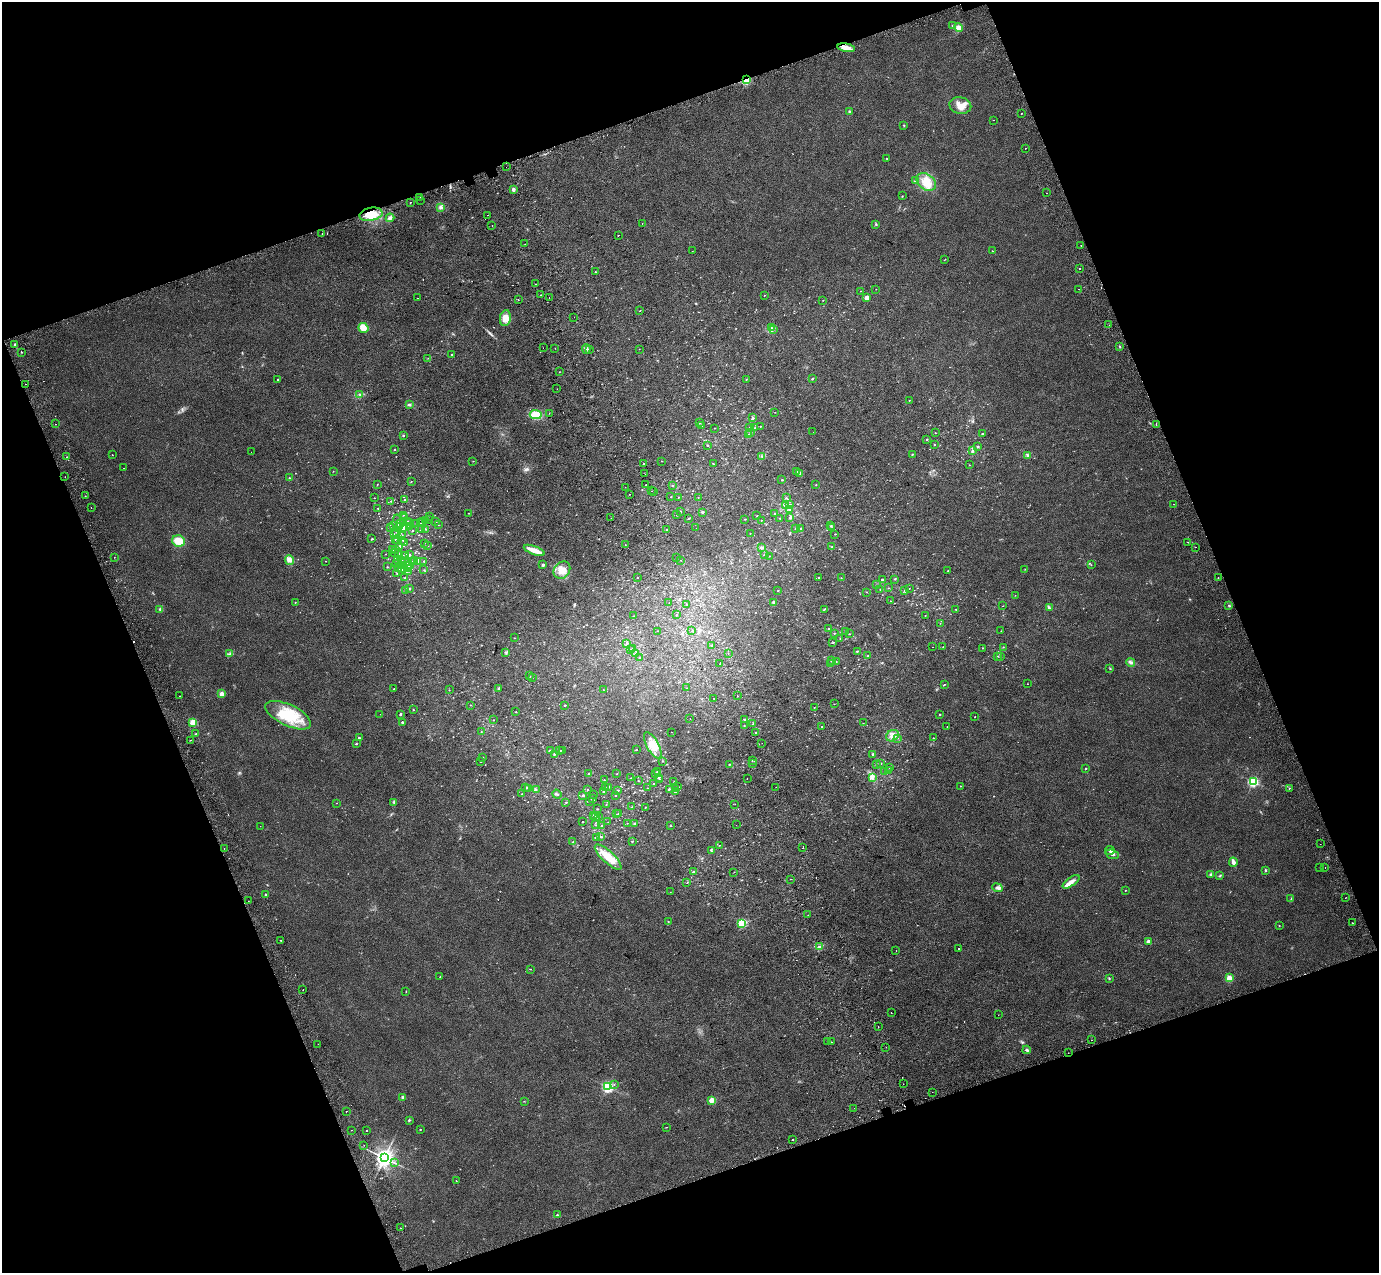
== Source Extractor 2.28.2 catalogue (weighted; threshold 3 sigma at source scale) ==
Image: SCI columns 105-5612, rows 223-5304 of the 5712 x 5475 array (HDU 1 of 3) = the unmasked area's bounding box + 8 px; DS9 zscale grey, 4 x 4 block average (1 PNG px = mean of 4 x 4 image px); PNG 1381 x 1275 px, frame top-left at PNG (2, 2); each listed source drawn as its Kron ellipse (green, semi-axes under 4 px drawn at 4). Shown black and unused: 40% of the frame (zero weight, under 2 of 3 exposures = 6% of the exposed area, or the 3 px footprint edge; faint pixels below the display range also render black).
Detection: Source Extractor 2.28.2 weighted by HDU 2 'WHT'. Background 0.02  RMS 0.0071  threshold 0.032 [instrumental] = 3 sigma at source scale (4.5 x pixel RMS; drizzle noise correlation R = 1.50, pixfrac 1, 0.0396/0.0396 arcsec/px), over >= 5 px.
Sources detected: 813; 4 too faint to see at this stretch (4 x 4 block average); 28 cosmic-ray / hot-pixel residue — neither listed nor drawn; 22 coinciding with a brighter row at this scale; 15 inside a brighter listed object's ellipse — not listed separately; of the other 744, all 500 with FLUX_AUTO >= 1.15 (the completeness limit of this list) listed and drawn (244 fainter detections not listed), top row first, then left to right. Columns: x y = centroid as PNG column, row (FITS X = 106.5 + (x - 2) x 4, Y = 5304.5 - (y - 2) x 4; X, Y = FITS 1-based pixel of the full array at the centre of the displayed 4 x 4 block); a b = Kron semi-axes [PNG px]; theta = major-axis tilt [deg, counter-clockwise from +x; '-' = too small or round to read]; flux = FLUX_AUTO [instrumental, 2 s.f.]
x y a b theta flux
952 26 2 2 - 2.1
959 28 4 3 - 21
846 48 9 3 -10 40
746 80 2 2 - 350
960 106 11 8 -11 45
849 111 3 2 - 3.5
1021 113 2 2 - 10
993 120 2 2 - 1.9
904 125 3 2 - 2.6
1026 148 2 2 - 3.1
887 158 2 2 - 3.5
506 167 2 2 - 2.6
915 181 2 2 - 5.9
926 182 10 7 -37 52
513 189 3 3 - 8.9
1046 193 2 2 - 2.3
902 196 2 2 - 2.1
419 197 2 2 - 1.4
421 200 2 2 - 3.6
410 202 2 2 - 4.5
440 207 3 3 - 7.3
371 214 11 6 11 76
487 215 2 2 - 3
390 218 4 3 - 11
642 223 2 2 - 2.8
876 224 3 2 - 3.2
492 225 2 2 - 3.9
322 233 2 2 - 9.9
618 235 2 2 - 8.4
525 244 2 2 - 6.1
1081 245 2 2 - 6.5
692 251 2 2 - 1.2
992 251 2 2 - 2.3
945 260 2 2 - 1.2
1079 268 2 2 - 9
595 272 2 2 - 4.4
535 284 2 2 - 1.6
876 289 2 2 - 1.4
1078 289 2 2 - 2.6
860 291 2 2 - 1.7
540 295 2 2 - 1.9
764 295 2 2 - 2.4
549 297 2 2 - 1.6
418 298 2 2 - 2.3
867 298 2 2 - 68
518 300 2 2 - 11
823 300 2 2 - 1.4
640 311 2 2 - 1.7
574 317 2 2 - 5.8
505 318 8 5 80 45
1109 325 2 2 - 1.3
363 328 5 4 - 41
771 328 2 2 - 2.2
773 330 2 2 - 1.5
15 345 2 2 - 25
1120 346 3 2 - 2.5
543 348 2 2 - 5
555 348 2 2 - 1.2
586 349 5 3 - 10
639 349 2 2 - 1.3
590 350 2 2 - 1.2
21 352 2 2 - 5.1
452 354 2 2 - 1.8
428 358 2 2 - 1.6
559 372 2 2 - 1.2
278 379 2 2 - 4.5
812 379 2 2 - 4
746 380 2 2 - 1.4
25 384 2 2 - 12
557 389 2 2 - 4.1
360 395 2 2 - 2.1
909 400 2 2 - 1.9
409 405 3 3 - 5
775 412 2 2 - 1.7
549 413 2 2 - 1.4
536 415 6 4 -6 73
753 418 2 2 - 8
700 422 2 2 - 5.2
55 424 2 2 - 4.4
1156 424 2 2 - 21
702 425 2 2 - 2.8
760 426 2 2 - 2
750 427 2 2 - 2.1
715 428 2 2 - 1.4
755 428 2 2 - 3.4
750 432 2 2 - 4.8
813 432 2 2 - 1.5
935 433 2 2 - 1.9
749 434 2 2 - 4.5
982 434 2 2 - 4.3
403 435 3 2 - 2.8
927 439 2 2 - 4.9
707 445 2 2 - 2.5
934 445 2 2 - 2.1
978 446 2 2 - 9.1
395 449 2 2 - 3.5
972 450 2 2 - 9.8
251 452 2 2 - 1.3
912 454 2 2 - 2
112 455 2 2 - 1.6
1028 455 2 2 - 2.1
762 456 2 2 - 1.5
67 457 2 2 - 9.3
473 461 2 2 - 2
662 461 2 2 - 1.3
644 463 2 2 - 1.7
713 464 2 2 - 1.7
969 465 2 2 - 1.3
123 468 2 2 - 1.5
333 471 2 2 - 1.3
797 472 3 2 - 4.6
645 474 2 2 - 2.7
800 474 2 2 - 2.1
65 477 2 2 - 5.8
289 478 2 2 - 2.9
782 480 2 2 - 5.7
411 481 2 2 - 1.6
377 484 2 2 - 1.8
646 485 2 2 - 1.7
816 485 2 2 - 1.5
672 486 2 2 - 2.1
625 487 2 2 - 2.3
651 491 2 2 - 4
654 491 2 2 - 1.8
630 494 2 2 - 2.5
85 496 2 2 - 6.4
671 497 2 2 - 1.6
678 497 2 2 - 1.5
374 498 2 2 - 2.1
698 498 2 2 - 1.3
786 498 2 2 - 3.3
405 500 2 2 - 1.2
391 501 2 2 - 4.1
1173 504 2 2 - 3.5
789 505 3 2 - 4.5
785 506 4 2 - 5.7
91 508 2 2 - 1.4
378 508 2 2 - 2
789 510 2 2 - 3.3
680 511 2 2 - 3.7
702 512 2 2 - 13
469 513 2 2 - 2.2
774 513 2 2 - 2.6
404 515 2 2 - 2
677 515 2 2 - 2
429 516 2 2 - 1.9
757 516 2 2 - 1.7
405 518 2 2 - 3.7
611 518 2 2 - 3.6
780 518 2 2 - 1.8
790 518 2 2 - 9.8
428 519 2 2 - 1.5
688 519 2 2 - 2
745 519 2 2 - 2.2
426 520 2 2 - 1.3
761 520 2 2 - 1.6
408 521 2 2 - 1.6
423 521 2 2 - 1.4
436 521 2 2 - 2.4
397 522 8 3 -89 11
400 523 2 2 - 2.1
409 523 2 2 - 1.5
420 523 2 2 - 1.3
417 524 2 2 - 2.8
438 525 2 2 - 1.2
393 526 2 2 - 1.8
409 526 2 2 - 2.2
831 526 2 2 - 3.9
399 527 3 3 - 91
403 527 5 3 - 15
390 528 2 2 - 2.2
696 528 2 2 - 1.2
796 528 2 2 - 2.2
801 528 2 2 - 2.5
832 528 2 2 - 1.6
426 529 2 2 - 2.2
666 529 2 2 - 3.4
422 530 3 2 - 3.9
413 531 2 2 - 1.4
397 532 2 2 - 3.8
394 534 2 2 - 1.9
750 534 2 2 - 1.2
835 534 2 2 - 3.6
401 535 2 2 - 2.4
372 539 2 2 - 6.5
395 540 2 2 - 2.3
397 540 2 2 - 3
401 540 2 2 - 2.3
179 541 6 5 - 64
405 542 2 2 - 1.3
1188 542 2 2 - 3.9
424 543 2 2 - 1.3
625 545 2 2 - 1.7
428 546 2 2 - 3.5
399 547 2 2 - 8.7
761 547 2 2 - 2.5
832 547 2 2 - 2.6
1195 547 2 2 - 3.6
392 550 2 2 - 1.6
396 550 2 2 - 2.5
534 550 11 3 -21 59
395 552 2 2 - 1.6
399 553 2 2 - 4.5
385 554 2 2 - 1.5
409 555 2 2 - 10
764 555 2 2 - 2
406 556 2 2 - 2.1
769 556 2 2 - 1.6
114 557 2 2 - 1.6
676 558 2 2 - 3.9
289 560 5 4 - 18
680 560 2 2 - 1.3
326 561 2 2 - 1.7
397 561 2 2 - 2.2
401 561 2 2 - 2
413 561 2 2 - 3.9
415 561 2 2 - 1.4
418 561 2 2 - 3.2
424 561 2 2 - 1.7
397 563 2 2 - 1.9
405 563 5 2 - 16
410 565 3 2 - 61
543 565 2 2 - 18
1091 565 2 2 - 1.6
403 566 2 2 - 3.7
387 567 2 2 - 2.9
398 568 2 2 - 2.8
408 569 3 2 - 4.9
1025 569 2 2 - 1.4
402 570 3 3 - 10
424 570 2 2 - 1.2
562 570 9 7 51 37
948 570 2 2 - 2.2
409 571 4 2 - 5.4
397 573 2 2 - 1.8
819 577 2 2 - 3.7
1218 577 2 2 - 4.6
405 578 2 2 - 2.2
637 578 2 2 - 1.4
841 578 2 2 - 1.7
895 579 2 2 - 1.9
882 580 2 2 - 3.9
876 585 2 2 - 2.4
410 588 2 2 - 4.5
888 588 2 2 - 1.6
909 588 2 2 - 1.3
880 589 2 2 - 1.4
406 590 2 2 - 8.7
905 590 2 2 - 3.6
778 591 2 2 - 1.5
866 592 2 2 - 2
1015 595 2 2 - 1.2
890 601 2 2 - 1.4
295 602 2 2 - 2
669 603 2 2 - 1.2
774 603 4 3 - 6.1
687 604 2 2 - 1.2
1229 605 3 2 - 3.1
1003 606 2 2 - 1.4
1049 608 2 2 - 2
160 609 3 3 - 4.8
824 609 2 2 - 1.9
956 609 2 2 - 2.6
677 614 2 2 - 10
925 615 2 2 - 1.7
633 616 2 2 - 1.3
940 623 2 2 - 1.4
828 629 2 2 - 3.5
658 631 2 2 - 1.4
692 631 2 2 - 1.5
846 631 2 2 - 2.2
1001 631 2 2 - 1.3
834 633 2 2 - 3.7
849 634 2 2 - 1.5
514 638 2 2 - 1.5
840 638 2 2 - 1.6
627 643 2 2 - 5.6
833 643 2 2 - 2.6
711 645 2 2 - 2.1
932 647 2 2 - 15
943 647 2 2 - 1.5
1003 647 2 2 - 2.7
633 648 2 2 - 3.5
983 648 2 2 - 1.5
631 650 2 2 - 3.8
857 651 2 2 - 4.8
506 652 2 2 - 2.5
636 653 2 2 - 2.6
230 654 2 2 - 3
728 654 2 2 - 4.3
868 656 2 2 - 3.3
997 657 2 2 - 1.3
1000 657 2 2 - 2.1
640 658 2 2 - 1.4
831 660 2 2 - 3.8
836 662 2 2 - 1.5
1131 662 4 3 - 11
831 663 2 2 - 3.5
720 664 2 2 - 19
1110 668 2 2 - 2.9
530 676 2 2 - 1.8
532 677 2 2 - 1.2
1027 684 2 2 - 1.5
944 685 3 2 - 2.2
499 688 2 2 - 11
686 688 2 2 - 1.9
394 689 2 2 - 3.4
449 690 2 2 - 1.3
603 690 2 2 - 8.1
222 694 2 2 - 78
179 696 2 2 - 3.3
737 696 2 2 - 3
713 698 2 2 - 2.8
834 704 2 2 - 1.2
470 705 2 2 - 2
564 705 2 2 - 2.7
814 708 2 2 - 1.3
413 710 2 2 - 2.7
516 712 2 2 - 1.7
380 714 2 2 - 1.2
288 715 25 10 -25 150
400 715 3 2 - 3.1
940 715 2 2 - 3.1
975 717 2 2 - 1.6
690 718 2 2 - 5.7
744 719 2 2 - 6.2
493 720 2 2 - 1.3
193 722 2 2 - 170
402 722 2 2 - 8.5
863 723 2 2 - 1.7
753 724 2 2 - 3.3
744 725 2 2 - 2.1
947 726 2 2 - 1.3
822 727 2 2 - 3.1
481 732 2 2 - 2.1
671 732 2 2 - 1.6
756 732 2 2 - 6.5
196 734 2 2 - 2.4
892 736 7 5 31 23
359 738 2 2 - 11
897 738 2 2 - 2.7
933 738 2 2 - 2.4
190 740 2 2 - 8.7
762 743 2 2 - 5.9
356 744 2 2 - 2.8
653 745 14 6 -60 50
560 750 2 2 - 2.6
562 750 2 2 - 2.4
636 750 2 2 - 2.6
550 751 3 2 - 5.1
554 754 2 2 - 3
873 754 2 2 - 9.4
483 757 2 2 - 1.9
752 760 2 2 - 2.3
662 761 2 2 - 1.7
481 762 2 2 - 2
881 763 2 2 - 4.7
729 764 2 2 - 3.3
752 764 2 2 - 1.9
876 764 2 2 - 3.3
890 768 2 2 - 1.6
1086 769 2 2 - 2.7
888 770 2 2 - 1.2
657 771 2 2 - 2.7
885 772 2 2 - 1.4
589 773 2 2 - 3.3
656 773 2 2 - 4.3
616 774 2 2 - 1.4
659 777 2 2 - 7.4
872 777 4 2 - 6.6
631 778 2 2 - 1.9
747 778 2 2 - 11
604 780 2 2 - 2.8
659 780 2 2 - 4.6
638 781 2 2 - 1.7
674 781 2 2 - 1.3
1253 782 2 2 - 570
653 784 2 2 - 2.1
960 786 2 2 - 2.3
608 787 2 2 - 2.5
678 787 2 2 - 2.8
776 787 2 2 - 3
525 788 3 2 - 4.6
528 788 2 2 - 3.2
606 788 2 2 - 1.5
647 788 2 2 - 1.2
1289 788 2 2 - 6.1
587 789 2 2 - 1.7
669 789 2 2 - 6.1
675 789 2 2 - 1.9
536 790 2 2 - 1.4
617 790 2 2 - 2.3
604 792 2 2 - 2.7
675 792 2 2 - 2.6
522 794 2 2 - 2.9
557 794 5 2 - 5.5
594 794 2 2 - 2.2
583 795 2 2 - 6.7
615 795 2 2 - 1.6
593 799 2 2 - 7.4
566 802 2 2 - 3.1
589 802 2 2 - 2.5
337 803 2 2 - 1.2
394 803 2 2 - 2.1
735 804 2 2 - 3.4
606 805 2 2 - 1.5
632 807 2 2 - 1.8
645 807 2 2 - 2.3
597 809 2 2 - 3.2
619 813 2 2 - 3.7
617 814 2 2 - 1.4
593 815 2 2 - 3.7
595 817 2 2 - 2.8
599 817 2 2 - 2.6
582 822 2 2 - 4.7
608 822 2 2 - 1.3
627 823 2 2 - 1.6
634 823 2 2 - 3
595 825 2 2 - 1.6
736 825 2 2 - 4.1
260 826 2 2 - 1.2
601 826 2 2 - 1.7
670 826 2 2 - 2.9
597 837 2 2 - 3.5
601 837 2 2 - 4.2
632 841 2 2 - 2.8
573 842 2 2 - 2.4
1320 844 2 2 - 1.7
720 845 2 2 - 1.2
803 847 2 2 - 6.3
224 848 2 2 - 3.1
1110 850 5 2 - 6.5
711 851 2 2 - 2
1112 854 7 2 -17 8.5
608 857 17 6 -43 68
1233 862 4 2 - 21
1319 867 2 2 - 1.3
1325 867 2 2 - 2
1266 870 2 2 - 3.4
693 872 2 2 - 7.2
734 872 2 2 - 1.2
1211 874 4 2 - 4.8
1220 876 3 2 - 3.5
791 879 2 2 - 1.7
687 882 2 2 - 2
1071 882 10 4 35 23
998 888 5 3 - 9.3
1125 890 2 2 - 2.3
670 892 2 2 - 1.3
266 895 3 2 - 5.1
1291 898 3 2 - 1.7
1345 898 2 2 - 1.4
248 901 2 2 - 1.6
808 915 2 2 - 1.8
668 921 2 2 - 1.4
742 923 2 2 - 310
1353 923 2 2 - 2.2
1279 926 2 2 - 1.2
280 940 2 2 - 5.2
1148 941 2 2 - 30
819 947 4 3 - 6.5
958 949 2 2 - 4.1
896 951 2 2 - 3.4
530 969 2 2 - 1.5
440 977 2 2 - 1.3
1109 978 2 2 - 2.6
1229 978 2 2 - 130
303 989 2 2 - 2
406 991 2 2 - 1.4
891 1013 2 2 - 4.4
998 1015 2 2 - 1.6
878 1026 2 2 - 1.4
1091 1040 2 2 - 7.7
827 1041 2 2 - 6.8
831 1042 2 2 - 8
318 1044 2 2 - 1.3
886 1047 2 2 - 1.7
1027 1050 4 2 - 5.9
1068 1053 2 2 - 1.8
903 1084 2 2 - 2.2
614 1085 2 2 - 2.1
607 1087 2 2 - 640
932 1092 2 2 - 1.9
403 1097 2 2 - 34
712 1100 2 2 - 98
524 1101 2 2 - 1.3
854 1108 2 2 - 6.1
346 1112 2 2 - 3
409 1120 3 2 - 4
666 1127 2 2 - 1.7
420 1129 2 2 - 3.4
351 1130 2 2 - 1.2
367 1130 2 2 - 3.1
792 1140 2 2 - 3.6
364 1145 2 2 - 4.4
384 1158 3 3 - 2400
394 1163 2 2 - 1.6
456 1180 2 2 - 8.8
557 1215 2 2 - 8
400 1228 2 2 - 4.1
Overlapping masked pixels (flux is a lower limit): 4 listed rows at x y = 846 48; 746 80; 371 214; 1068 1053
Diffuse or blended objects may show on this block-average render without a row.